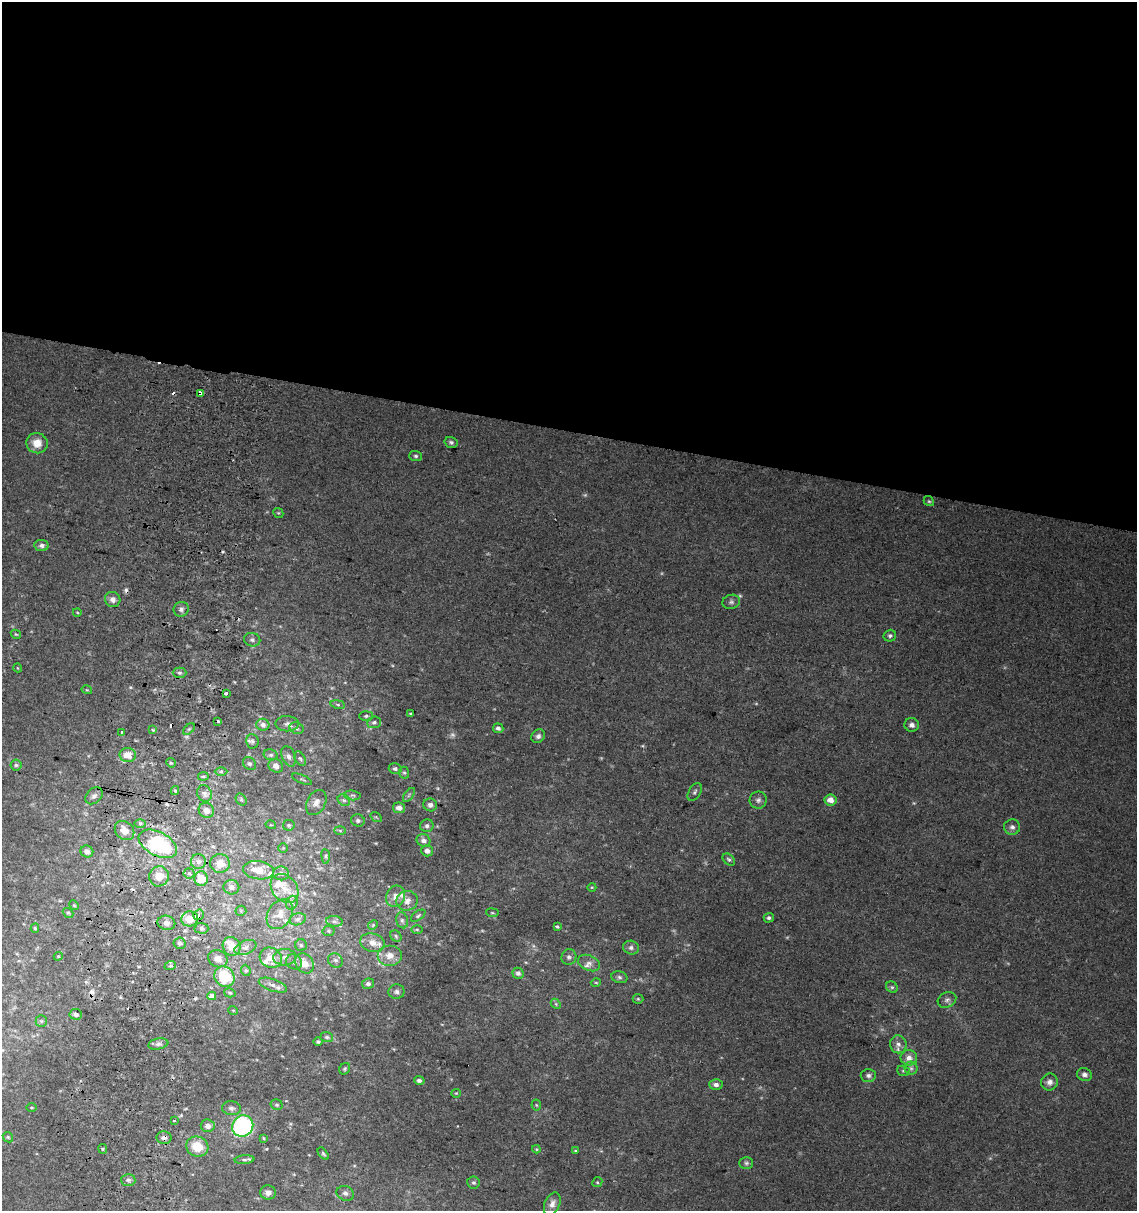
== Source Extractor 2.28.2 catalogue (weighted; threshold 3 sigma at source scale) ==
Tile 3 of 4 x 4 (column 3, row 1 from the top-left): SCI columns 2599-3733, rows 3633-4841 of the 5136 x 4857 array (HDU 1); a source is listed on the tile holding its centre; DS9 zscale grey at full resolution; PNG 1139 x 1213 px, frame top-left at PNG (2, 2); each listed source drawn as its Kron ellipse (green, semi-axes under 4 px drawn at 4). Shown black and unused: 36% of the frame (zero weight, under 2 of 3 exposures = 2% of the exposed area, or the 3 px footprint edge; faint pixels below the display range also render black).
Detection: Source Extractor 2.28.2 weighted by HDU 2 'WHT'; one run over the whole footprint, this tile lists its part. Background 0.0665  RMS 0.01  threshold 0.0464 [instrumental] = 3 sigma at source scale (4.5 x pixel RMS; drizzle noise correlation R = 1.50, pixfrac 1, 0.0396/0.0396 arcsec/px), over >= 5 px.
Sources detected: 206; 4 too faint to see at this stretch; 10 cosmic-ray / hot-pixel residue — neither listed nor drawn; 12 inside a brighter listed object's ellipse — not listed separately; the other 180 listed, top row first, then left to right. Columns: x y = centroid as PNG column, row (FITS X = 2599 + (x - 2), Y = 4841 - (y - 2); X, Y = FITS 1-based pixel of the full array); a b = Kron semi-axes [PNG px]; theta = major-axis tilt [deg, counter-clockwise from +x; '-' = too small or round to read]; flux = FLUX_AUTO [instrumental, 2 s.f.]
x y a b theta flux
200 393 4 3 - 9.4
451 442 6 5 - 2.4
37 443 11 10 - 13
416 456 6 5 - 2.1
929 501 5 4 - 1.5
278 513 5 4 - 1.3
41 545 7 5 -7 4.5
113 599 8 7 - 5.1
731 602 9 7 16 3.1
181 609 8 7 - 3.8
77 612 4 3 - 0.8
16 634 5 4 - 1.1
890 636 6 6 - 2.4
252 640 8 7 - 3.3
18 668 4 3 - 0.76
179 673 7 5 -1 2.2
87 690 5 3 - 1
226 693 4 3 - 6.4
338 704 7 4 -9 1.7
411 714 4 3 - 1.8
366 716 7 5 2 2
218 721 3 3 - 3.9
374 722 7 6 - 2.6
287 724 12 7 -1 4.6
263 725 6 6 - 5
912 725 7 6 - 4.2
297 728 7 5 -22 2.9
498 728 5 4 - 3.9
189 729 7 4 44 1.7
153 730 4 3 - 1
122 732 3 3 - 2.5
538 736 7 6 - 3.4
252 741 7 6 - 2.2
128 755 8 7 - 13
271 755 7 5 -13 2.2
289 756 11 6 -68 4.1
300 758 8 5 -61 2.2
171 763 5 4 - 1.3
250 764 7 6 - 2.4
16 765 5 5 - 1.8
276 766 8 6 -35 4.7
395 769 6 5 - 2.7
221 771 6 4 1 1.7
404 773 6 5 - 1.7
203 776 5 3 - 1.6
302 779 11 3 -23 1.4
175 790 4 4 - 1.4
695 792 10 6 60 2.9
205 793 8 7 - 4.7
352 795 8 5 -6 2.2
409 795 8 4 54 2.1
94 796 10 7 42 4.1
241 799 6 5 - 1.6
344 800 7 5 -42 2.6
758 800 8 8 - 3.7
830 800 6 5 - 9.4
316 802 13 9 63 6.5
430 805 7 6 - 4.3
399 808 6 5 - 7
206 810 8 7 - 6.4
376 817 6 4 -33 1.2
358 820 7 6 - 2.7
140 823 6 4 -1 1.9
271 825 5 3 - 0.93
289 825 6 5 - 1.9
427 826 7 6 - 3.3
1012 827 8 7 - 3.9
124 830 10 8 -42 11
340 830 6 4 -2 1.4
424 840 7 6 - 5.4
158 844 21 12 -27 86
283 848 5 5 - 1.2
87 851 6 6 - 4.7
427 851 6 5 - 5.7
326 856 7 3 -83 1.6
729 860 7 5 -39 2.2
198 862 7 7 - 4.6
220 863 10 9 - 12
259 870 15 9 -7 16
189 873 5 5 - 1.9
281 873 8 7 - 3.5
159 876 10 9 - 12
201 879 7 7 - 16
231 887 8 7 - 5.1
592 887 4 3 - 0.84
285 888 16 12 -49 15
396 896 11 9 65 8.1
407 901 11 9 15 6.8
292 903 7 5 70 2.7
74 905 5 4 - 1
241 911 5 5 - 1.4
68 913 6 4 -40 1.5
492 913 6 3 -8 1.1
280 914 16 11 57 12
198 915 6 5 - 8
418 916 8 4 35 1.9
769 918 5 4 - 2.2
189 919 8 7 - 13
298 919 8 6 16 3.3
402 920 8 6 -74 2.6
334 921 8 5 -6 2.9
166 923 9 7 -12 4.6
373 925 5 4 - 1.4
557 926 4 3 - 1.5
35 928 4 4 - 1.4
201 928 7 5 -2 2.6
417 929 6 4 -1 1.3
329 931 6 5 - 1.8
396 936 6 5 - 1.6
180 943 6 6 - 2.5
372 943 12 9 -15 8.8
301 945 6 6 - 2.1
232 946 10 8 -63 13
245 947 11 7 23 4.8
631 948 8 7 - 4
58 956 4 4 - 1.2
390 956 12 10 0 9.5
285 957 11 8 4 6.9
569 957 8 7 - 3.2
271 958 11 10 - 13
218 959 10 8 -23 6.4
335 960 8 7 - 3.8
294 962 8 7 - 4.2
304 963 11 8 -54 13
589 963 11 7 -23 5.2
170 966 6 3 18 1.6
246 970 6 4 -68 1.5
518 973 5 5 - 4
224 977 11 9 -51 36
619 977 8 6 -16 2.8
596 983 5 3 - 1.1
368 984 6 5 - 3.8
273 985 15 6 -19 6.1
892 987 6 5 - 1.9
396 992 8 7 - 3.3
230 993 6 4 -16 1.5
212 996 4 4 - 6.7
638 999 5 5 - 1.4
947 1000 9 7 27 3.6
556 1004 6 4 -48 1.5
233 1010 5 3 - 0.91
76 1014 6 5 - 3.7
41 1021 6 5 - 2
327 1037 6 5 - 1.9
318 1042 5 4 - 1.8
158 1044 10 5 10 3.7
898 1044 9 8 - 5.6
909 1058 8 8 - 7.4
911 1068 6 6 - 2.8
345 1069 6 5 - 1.6
903 1071 6 5 - 1.8
868 1075 7 6 - 3
1084 1075 7 6 - 3.8
419 1080 5 4 - 2.9
1049 1082 8 8 - 5.1
716 1085 6 5 - 5.3
456 1093 4 4 - 1
277 1105 6 5 - 1.9
536 1105 5 5 - 1.2
32 1107 5 3 - 1
231 1108 9 7 -6 3.4
174 1121 3 3 - 3.4
208 1126 7 6 - 6.1
243 1126 11 10 - 130
8 1137 5 4 - 1.4
164 1138 7 6 - 4.3
264 1138 4 4 - 1.2
197 1146 11 10 - 23
103 1149 5 4 - 1.4
536 1149 4 4 - 0.98
575 1151 4 3 - 1
323 1154 7 4 -52 1.7
244 1160 10 4 5 2.4
746 1163 7 5 -1 2.4
128 1180 7 6 - 2.7
473 1182 6 6 - 2.2
597 1182 5 5 - 1.4
268 1192 8 7 - 5.9
345 1193 9 7 -22 4.1
552 1204 12 7 67 6.9
Overlapping masked pixels (flux is a lower limit): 4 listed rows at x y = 200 393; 198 915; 166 923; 164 1138